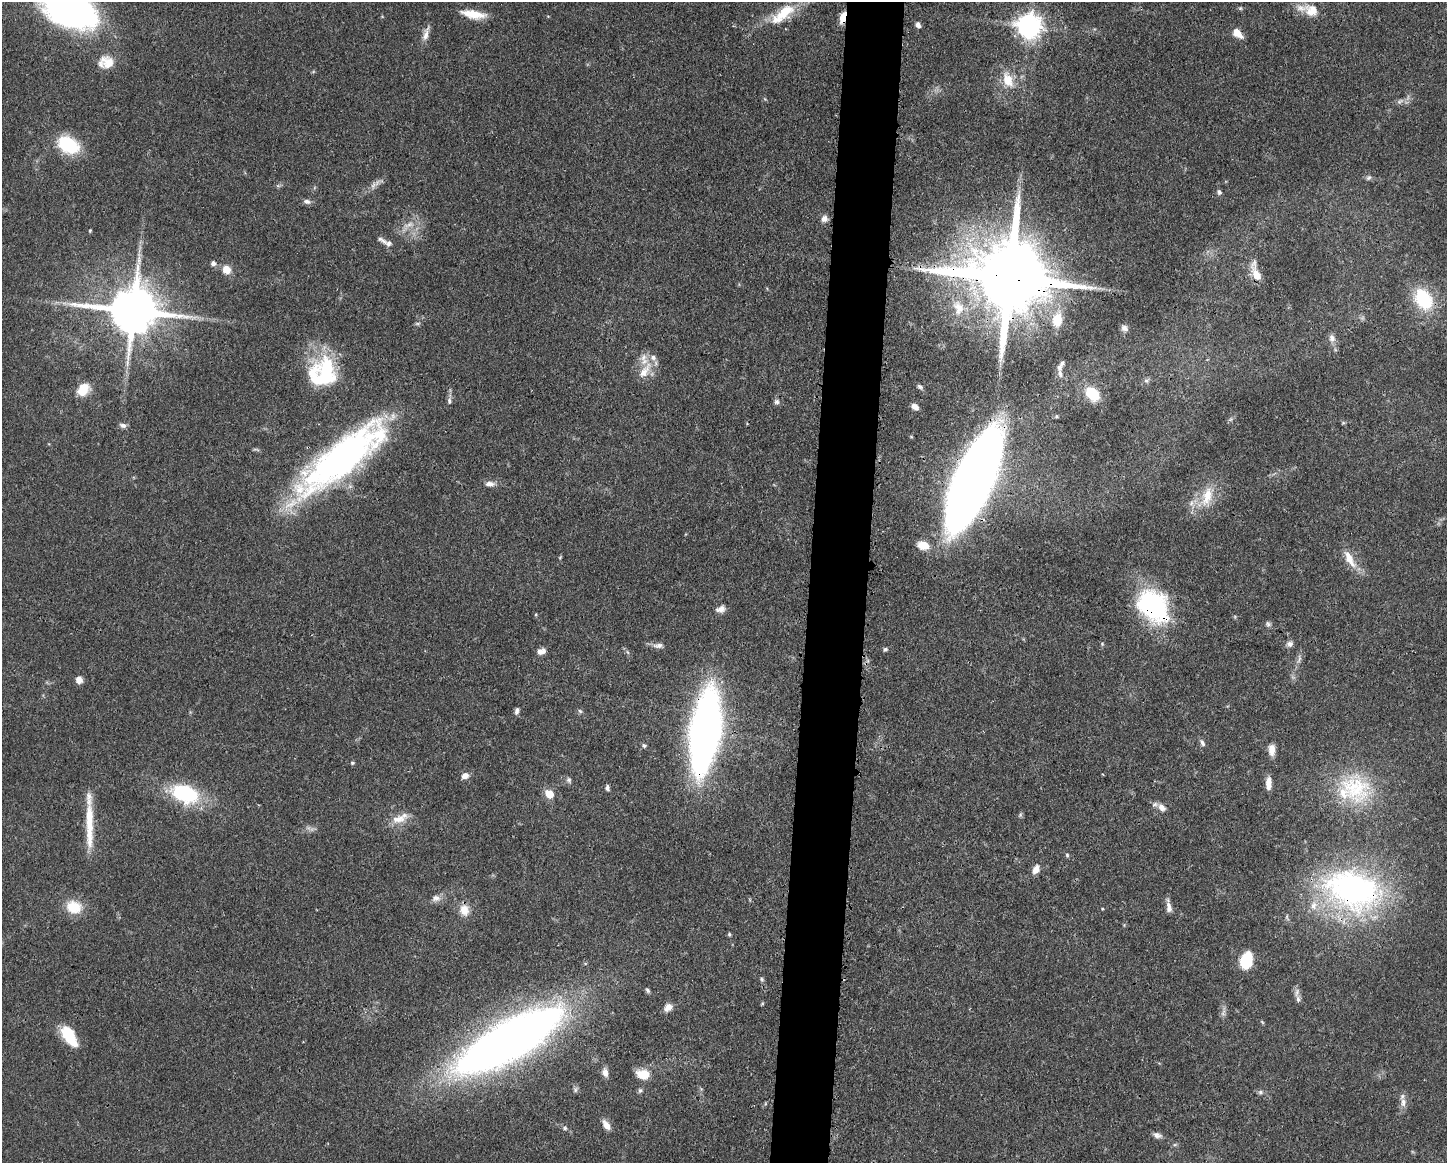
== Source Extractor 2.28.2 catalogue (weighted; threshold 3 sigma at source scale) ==
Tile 5 of 3 x 4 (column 2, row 2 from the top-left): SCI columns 1560-3004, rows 2324-3484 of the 4676 x 4645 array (HDU 1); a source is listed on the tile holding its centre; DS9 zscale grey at full resolution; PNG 1449 x 1165 px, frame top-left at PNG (2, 2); no overlay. Shown black and unused: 4% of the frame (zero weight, under 3 of 4 exposures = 1% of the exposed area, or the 3 px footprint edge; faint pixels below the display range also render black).
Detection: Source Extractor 2.28.2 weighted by HDU 2 'WHT'; one run over the whole footprint, this tile lists its part. Background 0.0544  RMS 0.0032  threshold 0.0145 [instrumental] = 3 sigma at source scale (4.5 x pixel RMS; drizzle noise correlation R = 1.50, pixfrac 1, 0.05/0.05 arcsec/px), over >= 5 px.
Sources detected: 116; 1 too faint to see at this stretch — not listed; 9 inside a brighter listed object's ellipse — not listed separately; the other 106 listed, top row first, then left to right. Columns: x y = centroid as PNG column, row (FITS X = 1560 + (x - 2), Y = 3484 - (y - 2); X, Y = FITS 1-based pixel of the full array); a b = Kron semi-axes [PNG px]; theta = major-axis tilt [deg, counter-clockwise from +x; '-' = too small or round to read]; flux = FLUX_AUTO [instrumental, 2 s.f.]
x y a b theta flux
1240 8 5 5 - 0.46
71 10 48 27 -24 140
1312 10 19 15 -23 5.3
473 14 27 9 -10 6.2
783 14 40 15 38 11
843 17 13 6 76 3.8
918 25 7 5 -67 1.2
1029 26 9 9 - 250
1237 33 13 8 -42 3.2
426 34 24 7 74 2.4
106 62 20 16 6 5.2
1008 80 23 13 -65 6.4
1400 101 12 6 27 1.3
68 145 21 14 -28 20
1368 178 8 6 40 0.83
373 185 10 6 65 1.3
278 186 6 4 -19 0.5
1219 192 7 5 -53 0.75
307 201 10 6 -16 1.1
824 219 9 8 - 1.6
90 230 4 4 - 0.34
382 240 15 6 -32 1.4
213 263 7 6 - 1.1
226 269 9 7 -48 4.3
1256 274 19 9 -60 4.9
1009 278 23 19 -14 5600
1423 299 22 15 -61 20
958 308 23 15 -73 7.7
133 310 15 13 -6 1800
1057 320 22 14 83 6.8
1124 328 9 7 -24 1.3
1332 338 10 8 -88 1.8
1062 363 7 6 - 0.69
645 371 29 11 54 5.2
323 374 38 28 68 28
1060 374 11 7 -68 1.5
1146 381 6 6 - 0.81
920 387 8 5 -39 0.74
83 390 16 12 60 5.8
1093 394 13 9 -44 13
449 401 10 6 85 1
777 402 8 7 - 1
915 407 8 6 -34 1.8
1056 416 6 5 - 0.52
1231 419 7 4 71 0.59
123 425 9 6 -16 1.2
341 458 109 30 39 120
973 480 72 21 66 740
490 484 13 7 -1 1.8
1207 496 30 14 73 8.4
923 545 12 8 -12 5.4
560 557 5 3 - 0.29
1349 559 28 9 -60 5.5
1153 606 39 28 -47 45
721 609 12 8 18 1.9
1268 624 8 6 -28 0.82
1290 644 9 7 11 1.3
658 645 14 7 6 1.6
885 649 6 5 - 0.6
540 652 8 7 - 1.5
1299 659 14 5 72 1.3
79 680 8 7 - 2.3
517 711 8 5 71 1
580 711 7 5 -45 0.59
705 732 48 16 82 350
1202 743 10 6 -63 1
644 745 6 6 - 0.68
1272 750 13 7 -89 2.9
352 763 5 4 - 0.43
465 776 9 7 21 2.1
569 780 8 6 -64 0.87
1268 783 14 6 88 2.8
607 788 7 5 -86 0.78
1355 788 47 38 -49 27
184 794 32 19 -19 25
549 794 9 7 -47 4.7
1162 808 11 7 -46 2.3
398 819 23 11 13 4.6
89 825 62 8 -90 11
1067 855 5 5 - 0.49
1036 869 11 8 63 2.4
1353 890 74 50 -17 89
436 898 12 9 3 1.9
74 907 20 16 -13 7.4
1169 908 15 6 -79 1.9
464 910 15 13 -78 3.8
729 934 5 4 - 0.5
1246 961 15 11 70 12
762 979 6 5 - 0.53
648 990 7 4 -58 0.66
1298 999 12 6 -88 1.3
668 1007 10 8 41 2.3
1223 1012 12 6 72 1.2
1262 1022 6 4 -45 0.36
69 1036 25 12 -58 11
509 1041 93 27 30 380
605 1072 12 7 -76 1.8
643 1074 15 11 -8 5.6
575 1090 8 6 -90 0.77
640 1090 7 5 75 0.74
1260 1092 7 5 16 0.75
1403 1102 12 8 86 2.1
606 1125 13 7 -55 2.4
565 1128 6 5 - 0.62
1157 1135 11 7 -16 1.3
1175 1144 6 4 20 0.47
Overlapping masked pixels (flux is a lower limit): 8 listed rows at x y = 843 17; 1009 278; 133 310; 341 458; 973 480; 1153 606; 705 732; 1353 890
Isophote crosses this tile's border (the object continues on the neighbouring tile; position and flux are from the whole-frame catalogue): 1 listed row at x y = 71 10